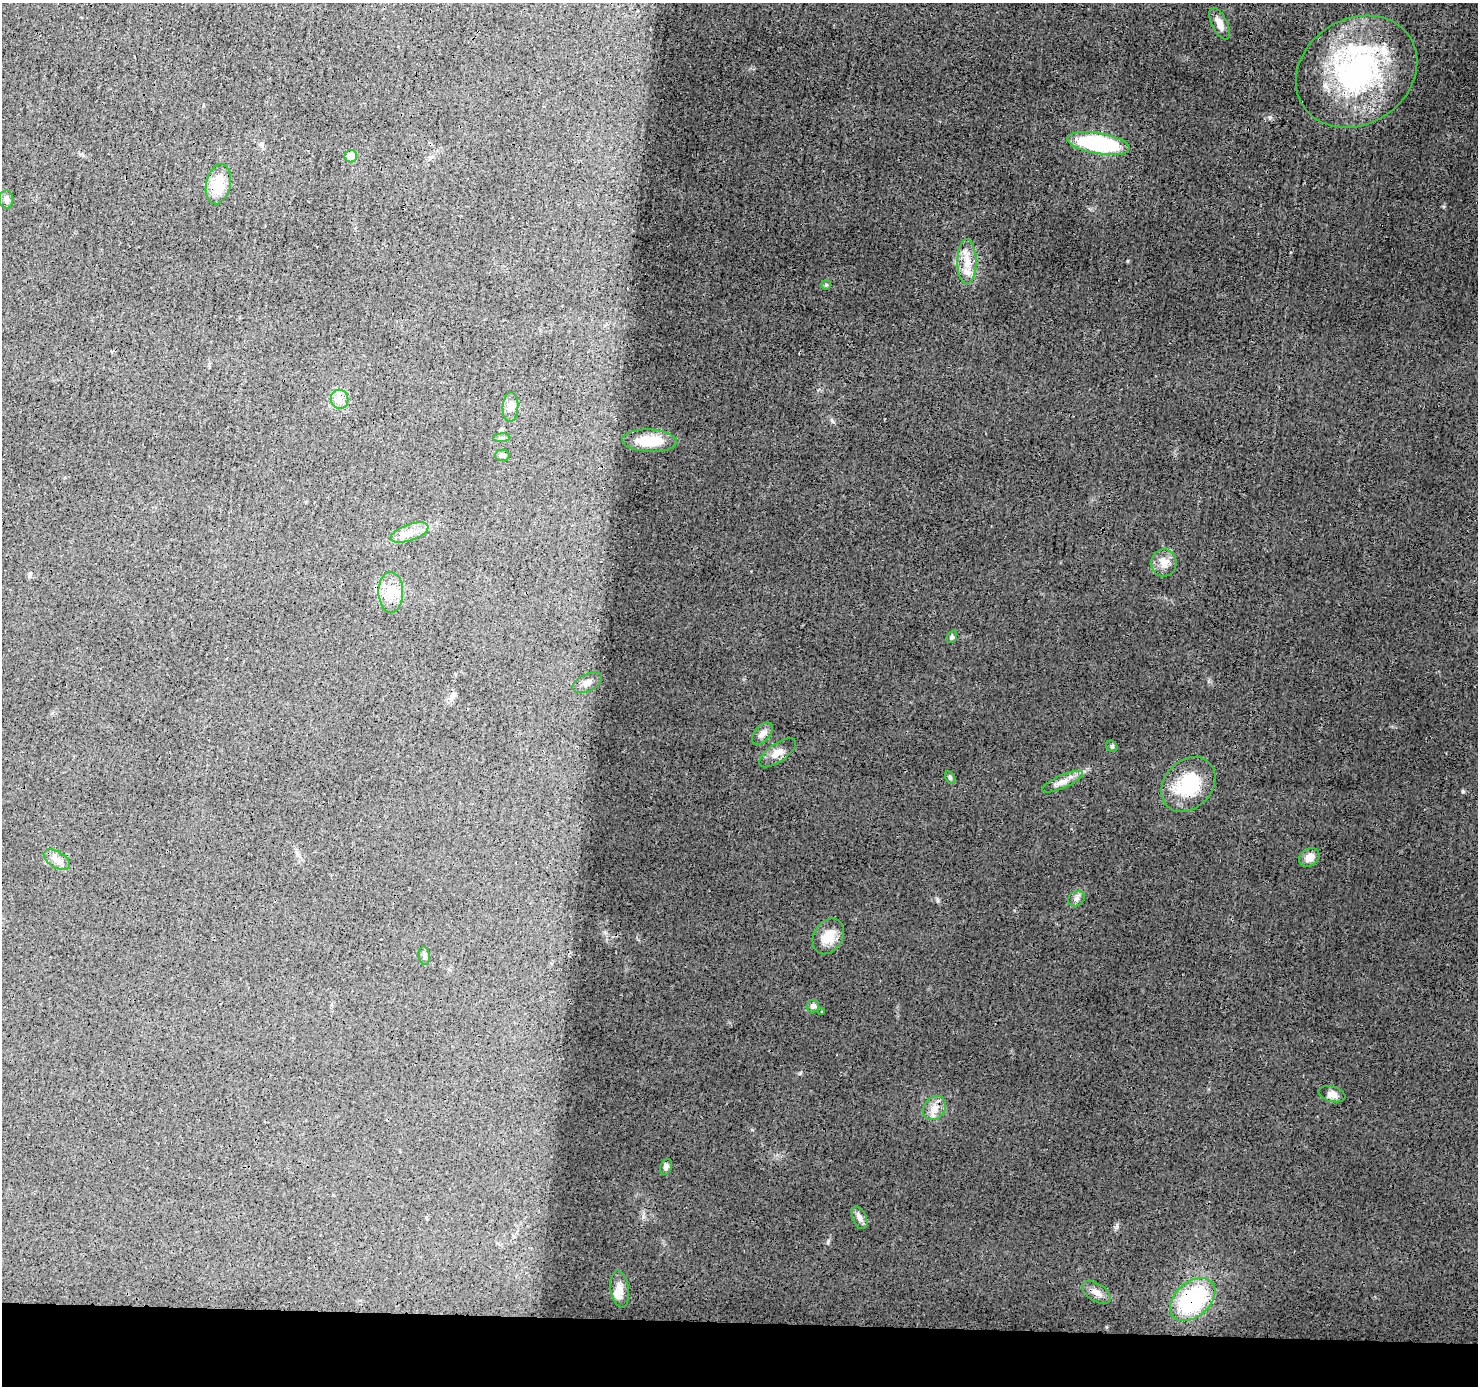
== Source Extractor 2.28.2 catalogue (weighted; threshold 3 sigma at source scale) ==
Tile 8 of 3 x 3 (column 2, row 3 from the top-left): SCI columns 1484-2959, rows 110-1493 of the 4445 x 4464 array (HDU 1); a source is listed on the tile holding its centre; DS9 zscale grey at full resolution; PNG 1480 x 1388 px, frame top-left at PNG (2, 3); each listed source drawn as its Kron ellipse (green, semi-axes under 4 px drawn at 4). Shown black and unused: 5% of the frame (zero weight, under 3 of 4 exposures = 1% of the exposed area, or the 3 px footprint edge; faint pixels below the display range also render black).
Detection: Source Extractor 2.28.2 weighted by HDU 2 'WHT'; one run over the whole footprint, this tile lists its part. Background 0.0141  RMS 0.0031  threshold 0.0139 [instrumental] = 3 sigma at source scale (4.5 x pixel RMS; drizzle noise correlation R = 1.50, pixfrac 1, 0.05/0.05 arcsec/px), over >= 5 px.
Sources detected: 42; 4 inside a brighter listed object's ellipse — not listed separately; the other 38 listed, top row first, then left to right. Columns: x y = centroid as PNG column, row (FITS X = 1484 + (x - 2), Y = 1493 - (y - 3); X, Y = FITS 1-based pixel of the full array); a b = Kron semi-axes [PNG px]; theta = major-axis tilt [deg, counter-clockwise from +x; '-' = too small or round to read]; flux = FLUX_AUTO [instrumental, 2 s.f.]
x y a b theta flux
1220 24 17 7 -64 2.2
1357 72 63 52 33 65
1098 143 31 10 -10 36
351 156 6 6 - 4.3
218 184 20 12 78 7.6
6 199 9 7 -83 1.1
967 262 22 9 90 4.7
826 285 5 5 - 0.4
339 399 9 8 - 2
510 407 15 7 86 1.9
502 438 8 3 4 0.53
649 441 27 11 -3 7.4
502 455 7 5 0 0.85
410 532 20 8 19 3.2
1164 563 14 12 86 3
391 592 20 12 -89 4.9
952 637 6 5 - 0.57
587 683 16 8 26 2.1
762 734 13 7 49 1.8
1112 746 6 5 - 0.5
777 753 21 9 35 2.5
950 777 7 4 -63 0.52
1062 782 22 6 24 2.5
1188 784 30 24 47 16
1309 857 11 8 30 2.4
57 860 14 8 -32 2.3
1076 899 9 7 32 1.1
828 936 19 14 59 4.9
424 956 9 5 -84 0.77
813 1006 6 6 - 0.94
822 1011 3 2 - 0.23
1332 1094 14 7 -15 1.8
935 1108 13 10 51 2.9
666 1167 8 5 72 0.99
859 1218 12 6 -66 1.3
620 1289 18 9 -81 2.7
1097 1292 16 8 -34 2.2
1193 1299 26 17 41 35
Overlapping masked pixels (flux is a lower limit): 1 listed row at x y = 1193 1299
Unlisted compact peaks at least as high as the median listed source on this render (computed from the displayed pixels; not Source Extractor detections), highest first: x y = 1270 117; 1117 1227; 828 1241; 938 901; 832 421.